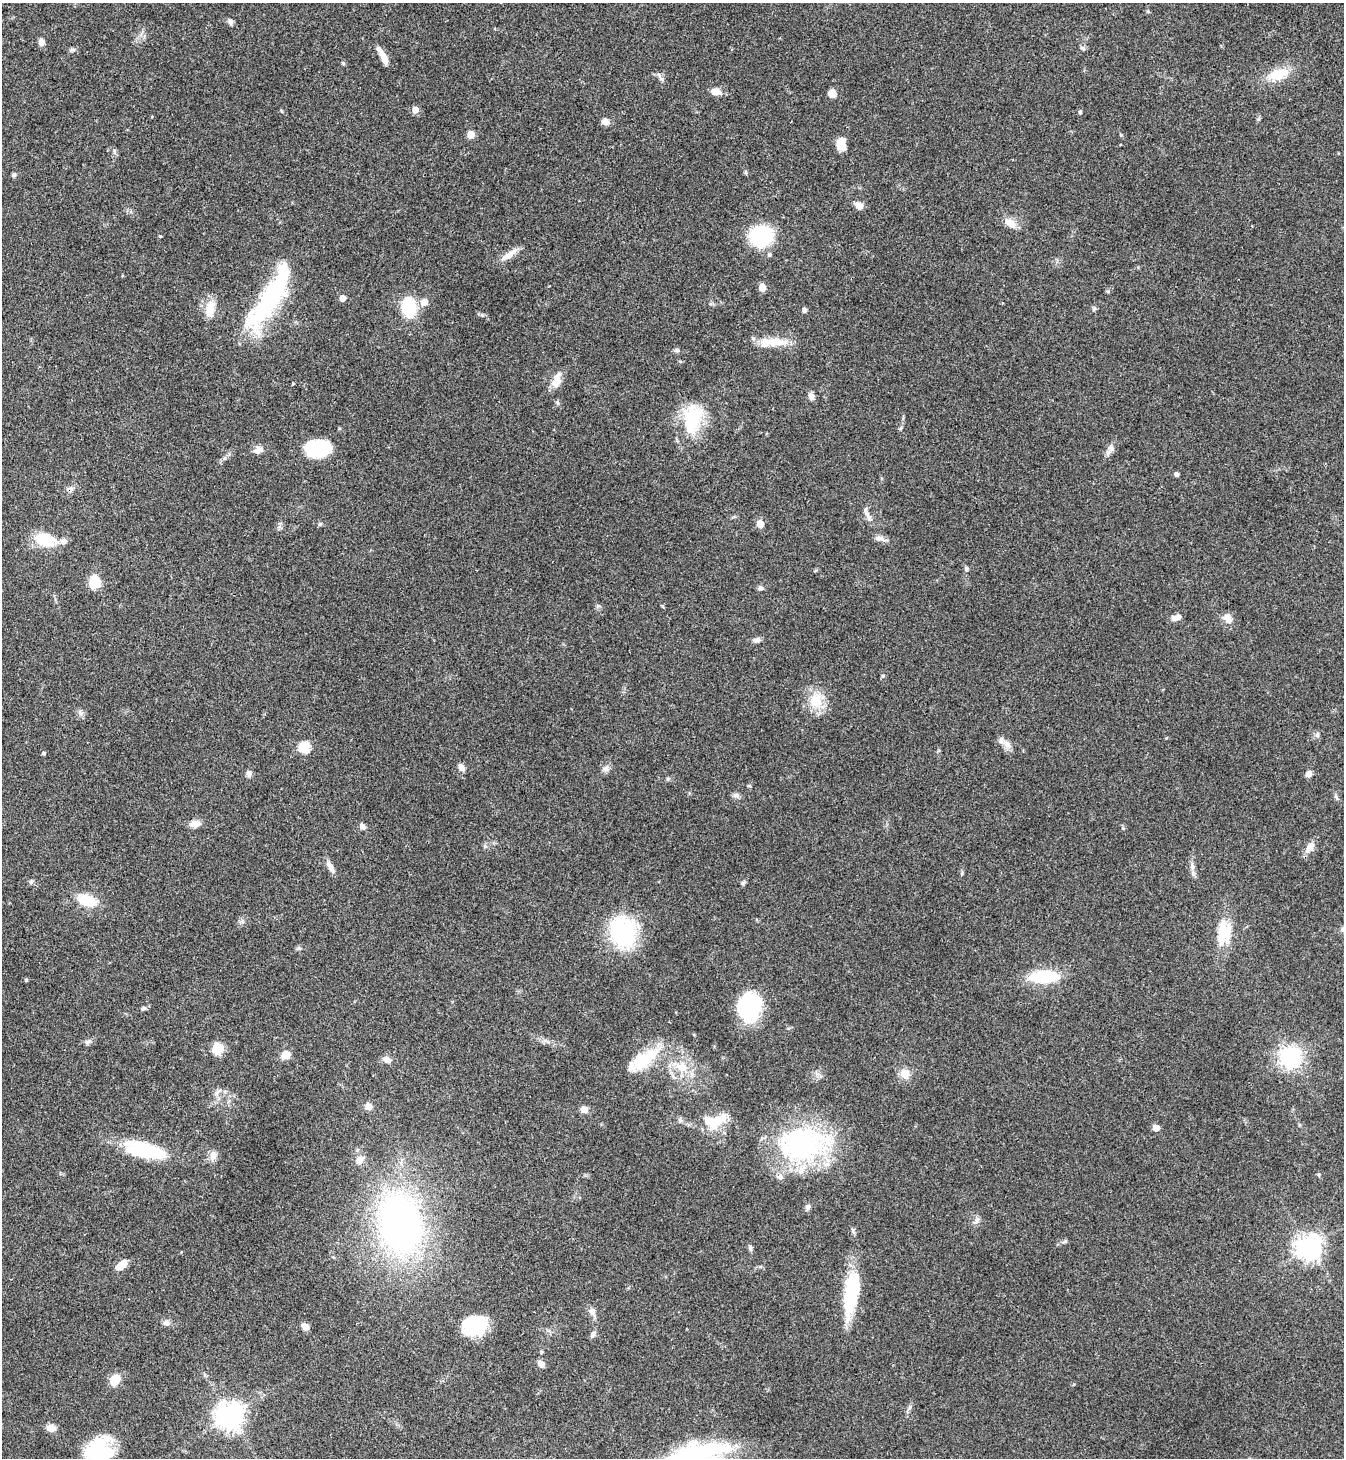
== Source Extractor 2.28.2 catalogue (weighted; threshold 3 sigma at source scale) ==
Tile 11 of 4 x 4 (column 3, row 3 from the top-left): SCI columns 2982-4323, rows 1459-2914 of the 5825 x 5833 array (HDU 1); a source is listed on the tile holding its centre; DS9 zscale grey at full resolution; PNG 1346 x 1460 px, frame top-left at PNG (2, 3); no overlay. Shown black and unused: <1% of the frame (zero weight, under 3 of 4 exposures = <1% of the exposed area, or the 3 px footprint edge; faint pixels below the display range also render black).
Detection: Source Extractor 2.28.2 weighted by HDU 2 'WHT'; one run over the whole footprint, this tile lists its part. Background 0.062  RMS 0.0053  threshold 0.024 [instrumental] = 3 sigma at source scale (4.5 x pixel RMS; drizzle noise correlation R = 1.50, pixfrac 1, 0.05/0.05 arcsec/px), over >= 5 px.
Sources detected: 120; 2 inside a brighter object's white glare — not listed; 4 inside a brighter listed object's ellipse — not listed separately; the other 114 listed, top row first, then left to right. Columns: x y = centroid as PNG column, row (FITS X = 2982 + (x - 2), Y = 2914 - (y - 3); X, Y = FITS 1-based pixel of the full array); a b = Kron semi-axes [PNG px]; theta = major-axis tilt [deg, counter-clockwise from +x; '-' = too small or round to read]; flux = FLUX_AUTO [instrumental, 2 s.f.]
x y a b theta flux
230 21 8 7 - 1.5
41 42 8 7 - 2.6
1083 48 8 5 -25 1
72 50 9 5 12 1.2
383 56 22 6 -61 5.6
1278 74 30 13 19 13
716 92 10 8 -10 4.4
832 94 7 6 - 5.9
415 110 5 5 - 4.9
1080 112 5 4 - 0.75
605 121 8 8 - 3.1
471 134 5 5 - 9.2
1121 135 5 4 - 0.57
841 143 13 9 85 7.8
14 175 6 5 - 1
859 205 11 8 -22 3.1
1010 223 16 9 -36 5.6
160 236 4 4 - 0.46
761 236 21 19 15 38
769 254 5 5 - 0.89
509 255 24 7 36 5.4
762 288 5 5 - 8
270 298 85 20 58 72
342 298 5 5 - 3.8
424 302 9 8 - 3.9
409 307 13 8 -86 42
210 309 24 11 76 8
804 310 5 4 - 1.7
775 342 33 11 0 11
677 350 7 5 -21 1
557 378 19 11 72 6
811 396 10 7 -65 2.3
692 419 36 21 79 30
900 428 5 4 - 0.74
317 448 25 15 -5 32
1111 448 11 7 -19 2.1
258 450 11 9 19 3.2
1177 474 4 4 - 1.6
70 489 9 6 8 1.9
868 516 21 5 -60 2.9
320 524 5 5 - 0.85
760 524 5 5 - 11
880 538 15 7 -11 2.7
45 540 25 15 -16 16
966 569 7 5 -88 1.1
95 582 13 10 90 12
760 588 8 6 11 1.3
1176 617 11 6 18 3.4
1227 618 13 9 -33 4.1
757 640 9 7 24 1.8
883 676 5 4 - 0.75
816 701 22 18 -89 12
80 713 11 5 -64 1.5
1317 735 6 6 - 1.2
1001 740 10 9 - 2.7
304 747 6 6 - 36
44 753 4 4 - 0.89
461 767 11 6 -49 2.5
606 769 9 8 - 2.2
249 773 8 6 -86 2
1309 774 7 6 - 2.6
736 795 9 6 0 1.6
1336 797 8 4 -46 0.95
195 824 13 8 11 3.9
362 826 9 7 -34 1.6
1310 847 14 8 51 4.5
331 867 18 6 -66 3.2
1192 867 9 6 -82 2.1
31 882 6 5 - 0.89
743 883 6 5 - 0.94
87 900 22 12 -19 13
623 932 36 29 -77 47
1223 933 30 17 84 17
299 948 7 5 0 1
1044 977 30 12 2 28
26 980 4 4 - 0.63
751 1004 25 20 -3 36
143 1008 7 5 35 1.2
87 1042 8 6 39 1.6
218 1049 10 9 - 11
285 1055 11 9 25 4.6
1290 1057 7 7 - 280
645 1059 39 16 35 24
387 1060 13 8 -23 2.7
681 1067 17 13 -20 9.9
905 1074 14 12 -56 5
218 1091 13 4 36 1.6
368 1106 9 8 - 3
584 1109 8 7 - 3.5
680 1120 6 6 - 1.2
718 1121 27 13 36 12
1156 1128 5 5 - 6.8
801 1144 61 43 6 90
145 1150 49 16 -15 36
213 1155 13 9 82 3.5
359 1160 12 8 56 3.4
807 1207 8 6 69 1.5
400 1224 52 37 -81 220
1309 1247 8 8 - 490
750 1248 8 5 -82 1.2
122 1265 14 8 39 4.9
851 1294 51 15 80 35
592 1311 9 8 - 2.7
166 1323 8 7 - 2.1
474 1325 25 19 17 26
305 1327 6 5 - 5.1
593 1335 8 6 66 2
541 1364 8 6 -49 3.3
115 1380 11 9 59 8.6
910 1407 7 4 71 1.1
230 1416 9 8 - 610
51 1428 9 7 -5 4.5
99 1451 26 23 15 35
698 1455 68 29 16 78
Overlapping masked pixels (flux is a lower limit): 1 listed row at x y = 70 489
Isophote crosses this tile's border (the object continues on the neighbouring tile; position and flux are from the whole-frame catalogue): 2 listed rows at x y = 99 1451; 698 1455
Unlisted compact peaks at least as high as the median listed source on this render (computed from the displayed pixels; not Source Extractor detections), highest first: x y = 482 315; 1094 308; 343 63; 1065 1241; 1123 828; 661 79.